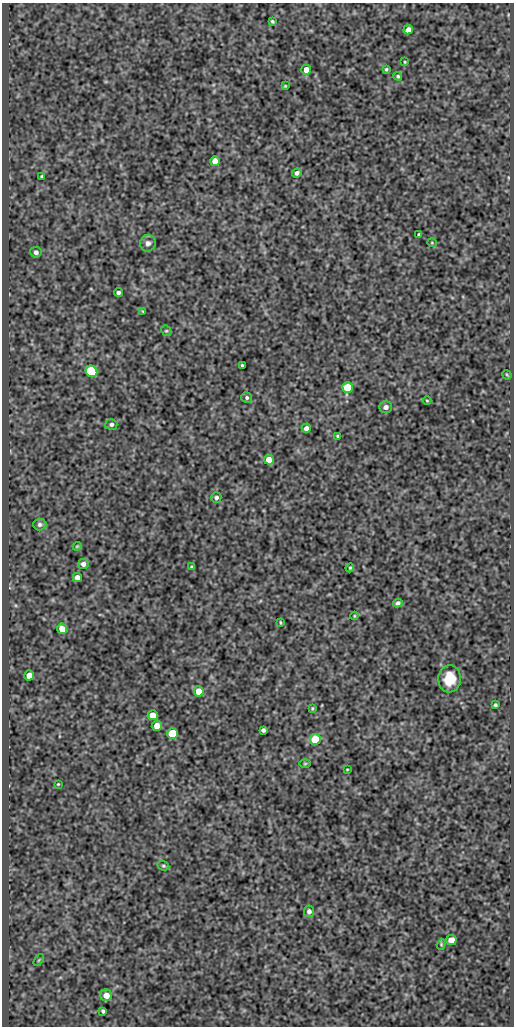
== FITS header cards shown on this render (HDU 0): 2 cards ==
NAXIS1  =                  512
NAXIS2  =                 1024

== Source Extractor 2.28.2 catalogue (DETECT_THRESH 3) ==
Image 512 x 1024 px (HDU 0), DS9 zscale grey, 1 PNG px = 1 image px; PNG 516 x 1028 px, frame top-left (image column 1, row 1024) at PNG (2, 3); each listed source drawn as its Kron ellipse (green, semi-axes under 4 px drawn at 4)
Background 91.2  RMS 0.6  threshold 1.79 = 3 sigma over >= 5 px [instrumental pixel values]
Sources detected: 59; all 59 listed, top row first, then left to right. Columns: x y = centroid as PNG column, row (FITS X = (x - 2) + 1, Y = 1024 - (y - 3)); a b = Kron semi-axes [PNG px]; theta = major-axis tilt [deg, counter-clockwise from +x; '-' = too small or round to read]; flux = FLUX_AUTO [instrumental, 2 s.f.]
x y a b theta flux
272 21 4 3 - 58
408 30 5 4 - 270
405 62 3 2 - 35
386 69 3 3 - 51
306 70 5 5 - 370
398 76 4 4 - 61
285 86 3 3 - 42
215 161 5 4 - 420
297 173 5 4 - 110
42 176 3 3 - 46
419 235 4 3 - 71
148 243 8 7 - 190
432 243 5 3 - 34
36 252 5 5 - 130
118 292 4 3 - 100
143 311 3 2 - 36
166 331 5 5 - 55
242 365 3 3 - 46
91 371 6 5 - 4800
507 375 5 2 - 41
348 387 5 5 - 1500
247 398 6 5 - 81
427 401 4 3 - 34
386 407 6 6 - 160
111 424 6 5 - 110
306 428 5 4 - 190
338 436 3 3 - 63
269 459 5 5 - 410
216 497 5 5 - 100
40 524 7 6 - 110
77 546 4 3 - 46
83 564 5 5 - 180
192 567 4 3 - 48
350 568 4 3 - 47
77 577 4 4 - 250
398 603 5 4 - 110
354 616 4 4 - 38
280 622 4 2 - 38
62 629 5 5 - 540
29 675 5 5 - 410
450 679 13 11 84 790
199 691 5 5 - 690
495 705 3 3 - 60
312 708 3 2 - 40
153 715 5 5 - 580
157 726 5 5 - 360
263 730 4 4 - 100
173 734 5 5 - 2700
315 739 5 5 - 1700
305 764 6 3 1 40
347 769 3 2 - 30
58 784 3 2 - 35
163 866 6 4 -20 63
309 911 5 5 - 130
451 940 5 5 - 420
441 944 5 4 - 48
39 960 7 3 53 45
106 995 6 5 - 400
103 1011 4 3 - 76